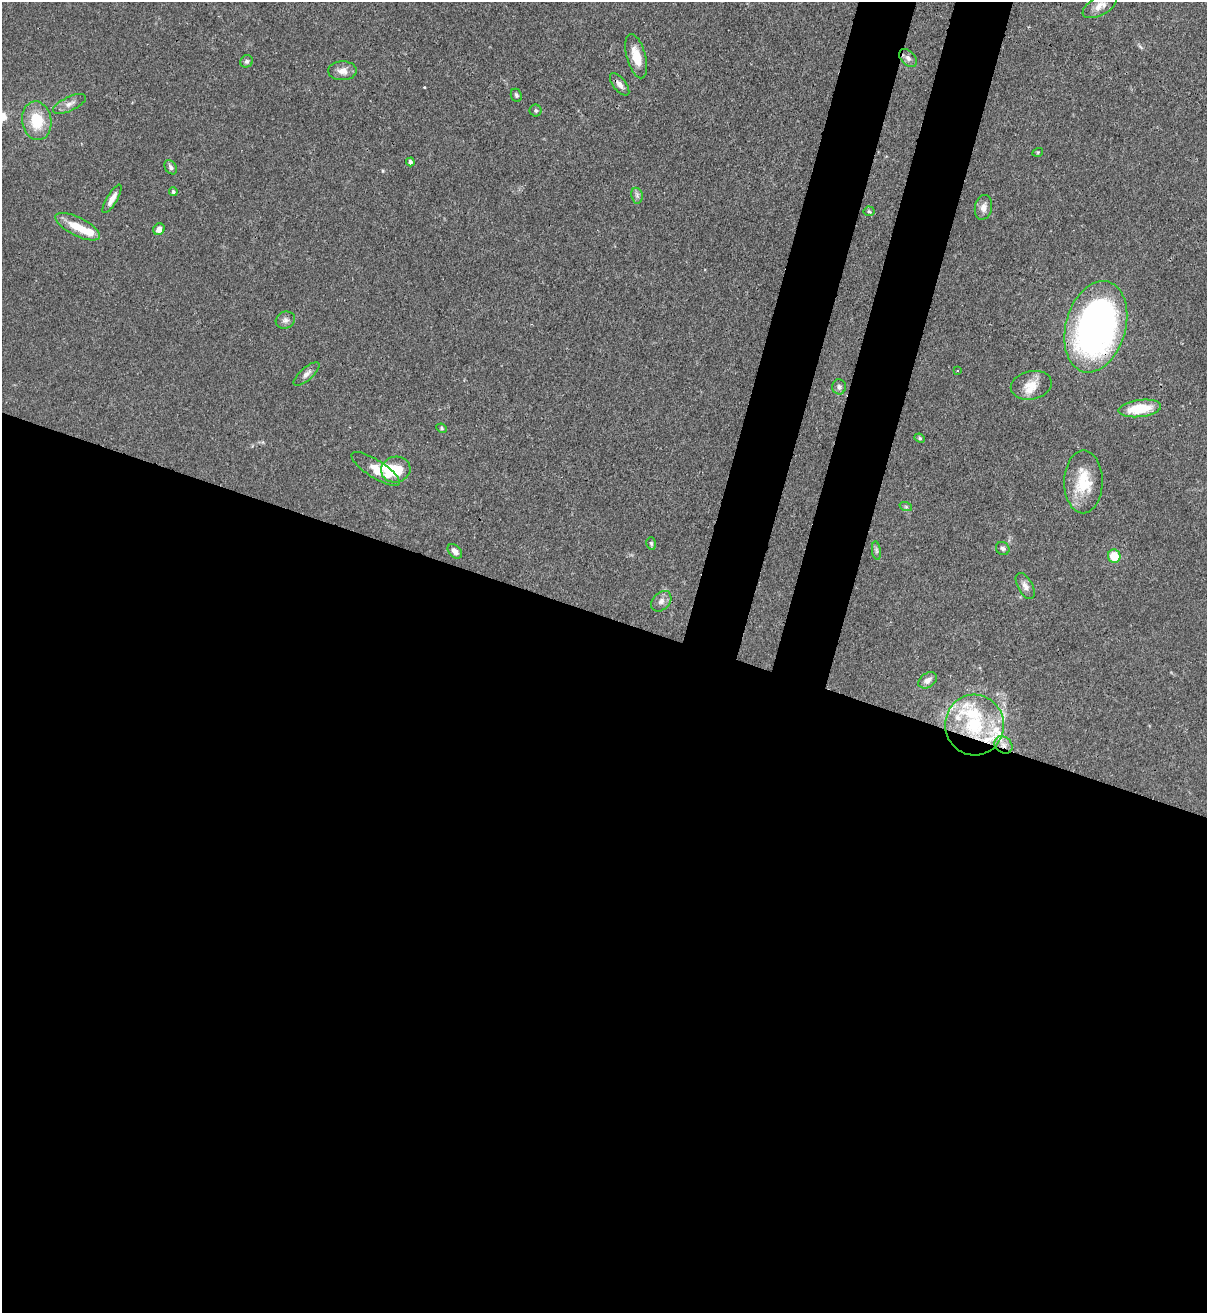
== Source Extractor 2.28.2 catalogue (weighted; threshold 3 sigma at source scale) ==
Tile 14 of 4 x 4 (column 2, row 4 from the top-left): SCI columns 1424-2628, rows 32-1342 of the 5382 x 5307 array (HDU 1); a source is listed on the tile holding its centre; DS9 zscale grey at full resolution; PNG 1209 x 1315 px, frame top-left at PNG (2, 2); each listed source drawn as its Kron ellipse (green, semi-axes under 4 px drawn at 4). Shown black and unused: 58% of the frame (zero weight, under 3 of 4 exposures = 7% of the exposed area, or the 3 px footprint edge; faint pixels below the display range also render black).
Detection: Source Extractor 2.28.2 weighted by HDU 2 'WHT'; one run over the whole footprint, this tile lists its part. Background 0.099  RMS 0.0041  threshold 0.0185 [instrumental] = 3 sigma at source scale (4.5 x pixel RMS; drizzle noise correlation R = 1.50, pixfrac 1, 0.05/0.05 arcsec/px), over >= 5 px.
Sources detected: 49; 1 inside a brighter object's white glare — neither listed nor drawn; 5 inside a brighter listed object's ellipse — not listed separately; the other 43 listed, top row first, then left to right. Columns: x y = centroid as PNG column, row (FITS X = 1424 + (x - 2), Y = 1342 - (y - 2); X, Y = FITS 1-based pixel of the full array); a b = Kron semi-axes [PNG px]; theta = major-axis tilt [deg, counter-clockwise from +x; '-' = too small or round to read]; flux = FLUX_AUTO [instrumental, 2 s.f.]
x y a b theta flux
1100 6 19 9 29 3.8
636 56 23 9 -74 7.2
908 58 10 7 -46 1.8
247 61 6 6 - 0.94
342 71 14 9 1 3.3
620 84 13 6 -52 2.4
516 95 7 5 -65 0.82
70 104 18 7 25 2.5
536 111 6 6 - 0.78
37 121 19 14 -81 13
1038 152 5 3 - 0.4
410 162 4 3 - 1
171 167 7 5 -56 1.2
173 192 4 4 - 0.74
637 196 8 5 -80 1.1
112 199 16 5 60 3.3
983 207 12 8 79 2.6
869 211 5 5 - 0.59
77 227 24 9 -27 9.2
159 229 6 5 - 2.7
285 320 10 8 26 1.7
1096 327 47 30 74 170
958 370 3 2 - 0.4
306 374 16 6 41 2
1031 385 21 14 13 6.6
839 387 7 7 - 1.2
1140 408 21 8 8 14
442 428 5 4 - 0.56
920 438 5 4 - 0.58
376 469 28 9 -33 6.7
396 469 15 13 12 10
1083 482 31 19 89 15
906 507 6 4 -19 0.65
651 543 6 4 -74 0.66
1003 548 7 6 - 1
455 551 8 6 -47 2
876 551 9 4 -81 0.92
1114 556 7 6 - 9
1025 586 14 7 -61 2.3
661 601 12 8 47 2.2
928 680 10 7 35 2.3
974 725 30 29 - 32
1003 745 10 8 -37 2.7
Overlapping masked pixels (flux is a lower limit): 2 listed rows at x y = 1096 327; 1003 745